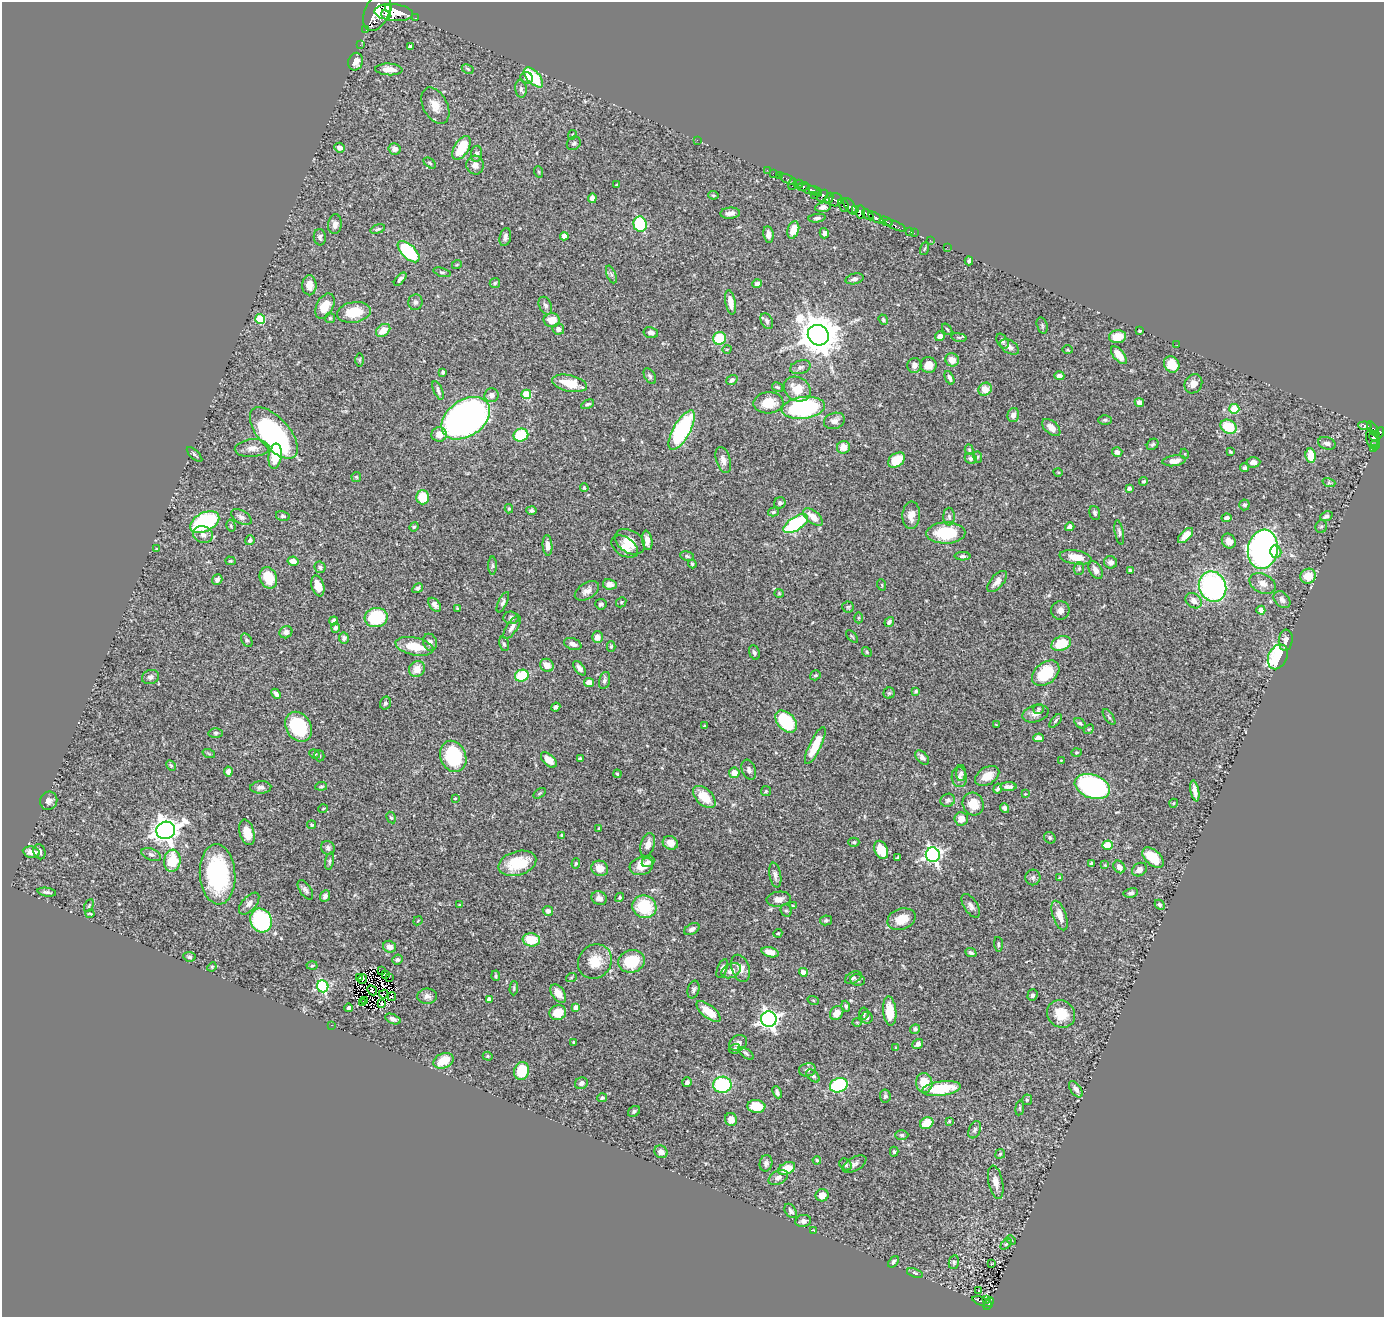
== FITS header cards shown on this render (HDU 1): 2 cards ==
NAXIS1  =                 1382
NAXIS2  =                 1315

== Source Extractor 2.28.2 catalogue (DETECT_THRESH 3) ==
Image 1382 x 1315 px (HDU 1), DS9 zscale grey, 1 PNG px = 1 image px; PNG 1386 x 1319 px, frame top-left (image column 1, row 1315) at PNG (2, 2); each listed source drawn as its Kron ellipse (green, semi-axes under 4 px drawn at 4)
Background 0.68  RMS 0.019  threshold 0.0577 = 3 sigma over >= 5 px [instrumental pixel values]
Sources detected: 486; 2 with non-positive FLUX_AUTO (blend fragments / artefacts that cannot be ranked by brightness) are neither listed nor drawn; the other 484 listed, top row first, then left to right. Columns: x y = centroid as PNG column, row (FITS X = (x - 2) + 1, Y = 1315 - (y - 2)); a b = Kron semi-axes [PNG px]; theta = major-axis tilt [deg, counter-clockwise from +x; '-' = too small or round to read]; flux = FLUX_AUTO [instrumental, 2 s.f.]
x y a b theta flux
388 8 4 3 - 250
377 12 20 12 65 3000
394 12 19 8 -6 2500
386 15 5 4 - 300
415 18 3 2 - 14
366 30 2 2 - 8.6
360 45 2 2 - 6.9
410 47 4 4 - 5.5
356 62 9 7 75 9.7
389 69 14 6 -3 13
468 69 6 4 -29 1.8
533 77 12 6 -46 65
527 78 6 5 - 6.9
521 89 9 5 -83 3.8
435 106 19 12 -62 17
572 135 5 3 - 1.3
697 140 2 2 - 33
574 143 7 6 - 2.7
339 148 5 4 - 6
462 148 13 7 58 42
395 149 6 5 - 6.6
476 154 8 5 80 4.8
430 163 7 4 -37 2
475 165 9 8 - 8.9
767 170 2 2 - 8.8
539 172 6 3 -71 1.4
773 173 2 2 - 9.1
779 175 3 2 - 8.3
788 179 9 3 -29 61
793 184 6 2 72 59
798 184 5 3 - 150
617 185 3 3 - 1.6
803 186 6 2 19 78
809 189 11 4 -20 270
815 191 7 2 -30 210
713 195 5 3 - 1.6
814 195 2 2 - 30
823 196 6 4 48 110
592 198 5 4 - 6.7
829 198 6 4 64 200
836 200 7 6 - 170
843 205 7 5 -70 130
823 207 8 5 9 6.3
850 207 9 5 -56 170
856 209 4 3 - 140
861 212 6 4 -84 450
730 213 10 5 5 6.4
868 215 7 3 -43 300
817 218 8 4 7 3.2
876 218 8 3 -34 260
886 221 7 3 -26 95
335 224 10 7 83 6.6
640 224 8 6 -74 100
895 225 11 3 -24 120
378 229 8 4 16 2.3
793 230 9 5 72 19
910 232 3 2 - 16
824 233 5 4 - 4.5
914 233 2 2 - 7.9
768 235 8 5 -81 6.7
564 236 4 4 - 11
320 237 8 6 -84 3.6
505 237 9 5 77 4.8
930 240 2 2 - 8.4
947 247 2 2 - 7.6
924 249 7 3 71 1.3
409 252 13 7 -43 94
969 261 4 4 - 3.3
457 264 5 3 - 1.1
442 272 9 4 -16 2.2
611 275 9 4 -68 2.7
400 279 8 4 46 3.4
854 279 9 5 15 4.6
495 283 5 5 - 2
757 284 5 4 - 3.8
309 285 10 7 -90 12
415 302 8 7 - 3.7
731 302 12 5 -80 12
325 306 13 8 63 22
545 306 9 6 -64 4.1
354 312 17 10 10 34
330 318 5 5 - 1.7
260 319 5 5 - 57
552 320 8 7 - 16
883 320 5 4 - 1.9
767 321 8 5 -64 3.9
1042 325 8 5 -72 2.9
558 329 6 5 - 4.6
947 329 6 3 -53 1.6
383 330 8 5 38 17
1140 331 3 2 - 1.4
651 333 7 5 -11 6.4
818 335 11 10 - 4000
940 336 5 4 - 7.1
959 337 8 4 -9 1.9
1118 337 8 6 8 21
720 338 6 6 - 53
1002 341 8 5 -58 2.9
1177 345 2 2 - 2.9
1009 347 10 6 -32 5.5
727 349 4 3 - 1
1068 350 5 3 - 1.2
1119 355 10 5 -50 14
359 360 6 4 -90 1.5
952 360 7 6 - 13
1172 364 8 7 - 20
914 365 7 7 - 6.9
929 365 8 8 - 13
800 367 10 6 17 4.6
443 372 4 3 - 2.8
650 376 8 5 -60 2.8
1059 376 5 4 - 5.9
949 378 7 4 -66 3.9
732 380 6 4 38 3
570 383 18 8 -12 31
1193 384 10 8 59 10
777 387 6 4 -29 1.9
797 389 14 11 -34 23
985 389 7 6 - 19
438 390 10 4 -67 3.7
526 394 5 4 - 52
491 395 7 7 - 6.4
768 403 15 10 4 27
1139 403 5 4 - 7.3
588 404 7 4 25 2.7
803 408 22 11 7 190
1234 409 5 5 - 65
1013 415 7 5 73 7.2
466 418 26 18 35 690
1105 420 6 4 1 2.1
834 421 11 8 18 7.1
1365 426 7 4 -6 150
1051 427 11 6 -41 8.5
1228 427 8 6 -28 43
1373 429 9 3 -56 110
682 430 22 8 60 160
274 433 31 15 -48 240
1379 433 6 4 57 240
439 435 7 7 - 10
521 435 7 6 - 54
1374 436 5 5 - 220
1373 440 10 6 -69 330
1327 443 9 6 -16 5.3
1153 444 6 5 - 2.9
1375 445 4 3 - 31
843 447 7 6 - 11
252 448 17 9 4 11
1373 448 3 3 - 20
969 450 5 4 - 1.6
1117 452 5 5 - 4.7
1230 452 4 2 - 1.6
1185 454 5 3 - 1.1
194 455 10 4 -44 2.7
1311 455 7 5 -82 29
275 456 12 6 81 38
978 457 6 3 -74 1.3
971 459 6 5 - 3.3
723 460 13 7 -73 7.5
897 460 9 6 36 30
1174 461 12 5 7 10
1253 462 7 5 4 8.5
1245 468 4 4 - 3.1
1058 472 5 3 - 1.1
356 477 5 5 - 1.7
1144 481 4 4 - 2.1
1329 483 7 4 -17 2.1
584 488 4 3 - 1.5
1129 488 4 3 - 2.9
423 497 7 6 - 32
780 503 6 5 - 3.4
1244 505 5 5 - 2.3
509 509 4 4 - 1.9
531 510 5 3 - 3.1
773 512 5 4 - 2
1095 513 7 5 -72 2.8
911 515 14 9 85 12
283 516 7 5 -14 2.4
1326 516 6 4 24 3.9
241 517 11 6 -29 4.9
813 517 11 6 -41 16
949 517 9 5 -88 3.9
1226 518 5 4 - 4.3
205 522 15 9 27 140
796 524 14 6 33 110
231 526 6 4 -76 2
1321 526 6 6 - 2.6
414 527 5 4 - 1.4
1070 527 5 4 - 3.5
1119 532 12 4 -80 3.2
946 533 19 10 2 62
203 535 10 8 -22 7.3
1185 536 9 5 45 11
250 540 5 4 - 3.7
647 540 10 5 -81 8.7
1229 541 8 6 -57 8.9
630 542 16 11 -31 18
547 545 10 5 -85 8.2
625 547 15 9 -32 13
156 549 3 2 - 0.84
1263 549 20 15 81 520
1276 552 6 5 - 13
687 556 7 4 -11 2.4
962 556 8 4 -1 2.9
1075 557 16 7 -9 16
230 561 5 4 - 1.4
293 561 5 4 - 8.5
1110 562 6 6 - 4.4
692 564 4 3 - 1.9
493 566 9 4 90 2.7
320 567 6 5 - 2.9
1079 568 6 5 - 2
1096 570 9 6 -59 8.3
1130 570 4 3 - 1.9
1308 576 8 7 - 22
268 578 11 8 -68 32
217 580 5 5 - 4.8
997 581 13 6 49 8
1263 583 14 9 -28 10
610 584 7 5 -12 8.6
882 585 6 3 -72 1.4
318 586 11 6 -72 18
1212 587 15 13 -68 270
418 588 6 4 33 3.2
587 591 13 8 31 7.9
779 593 4 4 - 1.4
1282 600 10 7 -46 6
1194 601 9 7 -39 8.5
503 602 11 4 64 3.2
621 602 5 4 - 1.7
601 604 6 5 - 3.7
435 605 8 5 -50 5.7
848 607 5 5 - 2
457 609 3 3 - 1.5
1060 610 9 9 - 7
1261 610 4 4 - 13
376 617 11 9 13 77
511 618 7 6 - 3.8
859 618 5 3 - 1.3
333 621 4 4 - 5.2
889 622 5 4 - 3.1
512 627 13 5 56 5.6
336 628 5 4 - 3
286 632 7 6 - 5.6
852 636 7 2 -50 1.2
597 637 6 5 - 8.7
344 638 5 5 - 4
247 640 7 5 -57 2.7
1286 640 10 7 84 6.5
430 642 9 7 -69 5
504 644 7 5 -79 2.2
573 644 9 5 -19 6.3
1061 644 10 7 24 42
414 646 19 8 -12 29
611 646 5 4 - 2.1
754 652 8 5 -72 3
867 652 5 4 - 1.8
1278 657 13 9 65 120
547 665 7 6 - 13
579 668 8 4 -52 5
417 669 8 7 - 14
1046 673 15 10 39 54
815 675 6 4 36 2
522 676 7 6 - 48
150 677 9 7 22 4.5
604 680 9 5 75 3.6
589 683 5 4 - 8.3
916 691 4 3 - 1.8
889 693 5 5 - 2.2
276 694 6 4 -46 4
385 703 6 5 - 2.9
556 707 5 4 - 3.3
1039 709 5 5 - 2
1035 714 13 8 17 7.2
1109 717 9 3 -56 2
1056 721 8 4 50 2.1
786 722 13 8 -47 83
1080 723 6 4 -35 2.4
996 725 3 2 - 1.1
704 726 4 3 - 0.93
299 727 16 12 -58 94
1089 729 5 4 - 1.7
216 733 7 5 0 2.8
1038 738 5 4 - 5.6
815 746 20 6 64 32
1076 753 5 4 - 1.7
209 754 6 4 -20 1.5
314 754 5 4 - 1.9
319 756 6 5 - 2
453 756 16 12 -67 100
922 757 8 5 -48 5.4
580 759 4 3 - 2
549 760 9 5 -43 10
1061 760 4 3 - 1.1
171 765 5 4 - 1.8
749 770 10 6 -69 4.4
228 771 5 4 - 5
734 773 5 5 - 12
961 773 8 5 90 3.2
617 774 4 3 - 1.2
987 776 13 8 30 16
959 777 10 7 -84 5.8
321 786 6 4 7 1.9
261 787 10 6 3 6.7
1009 787 8 4 2 4.1
1092 787 18 11 -20 260
998 789 5 3 - 2.5
766 791 5 5 - 1.9
1195 791 11 4 -79 7.9
540 793 7 4 31 1.7
1025 794 3 3 - 0.92
704 797 13 8 -44 30
455 798 4 3 - 1.2
948 800 7 6 - 3.1
49 801 9 8 - 6.3
1174 803 4 3 - 0.95
973 804 11 10 - 21
1004 808 5 4 - 3.2
323 809 5 3 - 1
391 818 6 4 -60 2.2
961 819 7 6 - 12
312 825 4 4 - 1.6
599 828 3 2 - 1.1
166 830 9 8 - 1400
247 832 13 7 -74 19
562 835 4 3 - 2.5
1050 838 6 5 - 2.5
854 842 5 4 - 1.8
670 843 8 6 -28 9.3
648 845 12 7 74 11
1107 845 5 4 - 29
328 848 7 6 - 3.9
881 850 9 6 -66 28
31 852 8 5 -10 11
40 852 8 6 -73 4.5
151 855 10 5 -21 3.7
933 855 7 7 - 400
897 858 4 3 - 1.9
1153 858 13 7 -43 31
172 861 11 8 84 39
329 861 8 4 78 2.4
648 862 6 5 - 3.7
517 863 19 12 17 47
576 863 5 4 - 1.5
1091 863 3 3 - 1.7
1105 865 4 4 - 1.3
641 866 12 9 15 18
1119 867 7 5 -53 7.5
600 868 8 7 - 14
1139 870 8 6 34 7
218 874 30 18 -86 130
775 875 12 6 -80 5
1033 877 8 7 - 3.3
1060 878 4 3 - 2
305 890 11 5 -56 4.2
47 892 9 3 -10 3
1131 893 7 4 10 3.3
325 896 6 5 - 4.7
620 897 5 4 - 2.2
599 898 8 6 -28 7
779 899 12 7 8 8.3
249 904 13 7 49 6.6
459 905 3 3 - 1.3
1160 905 5 4 - 3.4
89 906 7 4 63 2
793 906 4 3 - 1.5
971 906 13 6 -56 5.6
644 907 12 11 - 58
548 911 5 4 - 5.4
786 911 6 5 - 2.4
90 914 4 2 - 1.4
1060 916 15 6 -71 13
901 919 14 10 18 19
261 920 12 10 -64 160
826 920 6 5 - 2.7
418 921 5 2 - 0.93
692 929 8 5 30 4.7
778 933 4 3 - 1.6
531 940 9 6 -7 33
998 944 7 4 -87 2.2
389 947 6 6 - 6.4
770 952 9 5 -16 11
971 953 6 4 -24 3.2
189 957 6 5 - 2.6
397 960 5 5 - 3.4
595 961 18 16 52 26
631 961 13 11 15 52
312 966 5 3 - 1.6
212 967 5 4 - 1.6
741 968 14 8 -72 11
722 969 10 5 70 3.9
381 971 2 2 - 1
731 971 10 7 27 8.1
803 972 4 4 - 12
386 974 3 2 - 5.1
496 976 5 3 - 1.6
360 977 4 2 - 0.88
389 978 2 2 - 1.9
571 978 5 3 - 1.3
853 978 9 5 25 3.2
363 979 4 2 - 0.18
858 980 7 6 - 4.3
323 986 6 5 - 170
514 988 7 4 88 2
693 989 9 5 75 3.3
372 990 5 2 - 1.6
384 994 4 2 - 1.5
558 994 10 6 -55 15
1032 995 6 5 - 2.7
427 996 10 7 1 5.7
392 997 4 3 - 2.8
489 999 4 4 - 4.4
365 1000 3 2 - 0.83
813 1000 6 3 -19 1.3
362 1003 3 2 - 1
381 1004 3 2 - 1.7
846 1006 5 4 - 2.8
349 1008 4 3 - 3.1
576 1008 4 4 - 12
890 1011 15 6 -84 28
709 1012 15 6 -39 23
558 1013 8 7 - 27
837 1013 7 6 - 12
864 1014 6 5 - 2.1
1061 1014 14 13 - 26
867 1018 6 6 - 3.7
393 1019 8 4 -22 4.4
769 1019 8 7 - 550
857 1022 5 3 - 1.1
331 1025 2 2 - 5.4
915 1029 5 4 - 3
574 1042 3 2 - 1.3
738 1043 9 7 28 5.4
918 1044 6 4 37 6.2
896 1048 4 4 - 1.8
735 1049 6 5 - 2.2
746 1053 9 4 -35 2.6
488 1056 5 4 - 1.9
443 1061 10 7 24 32
807 1070 8 6 12 4.8
522 1071 9 7 71 42
813 1076 8 4 -46 3.7
687 1082 5 4 - 4
581 1083 6 5 - 6.4
924 1083 10 8 -81 24
722 1085 9 8 - 100
839 1085 9 7 19 120
941 1089 19 7 8 54
1076 1089 9 5 -53 5.2
777 1092 6 3 -67 3.6
885 1096 6 5 - 3.3
602 1098 5 4 - 2.6
1027 1100 5 5 - 2.1
756 1106 9 6 -5 30
1020 1108 7 4 82 2.1
634 1111 6 5 - 2.7
731 1119 6 6 - 11
949 1121 3 3 - 1.3
927 1123 7 5 27 27
975 1130 9 6 67 3.1
902 1135 6 5 - 2.9
661 1152 7 6 - 9
894 1152 5 4 - 2.2
1000 1154 5 4 - 1.9
817 1160 4 3 - 1.4
766 1163 8 6 78 4.1
854 1164 13 6 30 5.3
845 1165 7 5 -42 2.7
787 1168 9 5 26 25
778 1178 10 6 28 6
996 1182 17 7 -78 9.5
822 1195 6 6 - 15
791 1211 8 5 -57 3.3
803 1221 8 6 10 4.4
813 1230 3 2 - 0.94
1011 1240 5 4 - 1.4
1006 1244 6 4 44 1.7
893 1262 7 4 52 2.5
954 1262 7 5 77 2.4
992 1263 3 2 - 0.82
915 1273 8 4 -19 2.2
978 1290 3 2 - 2.2
987 1300 3 2 - 11
982 1302 10 3 -20 110
989 1304 7 3 61 94
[2 non-positive-flux detections neither listed nor drawn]